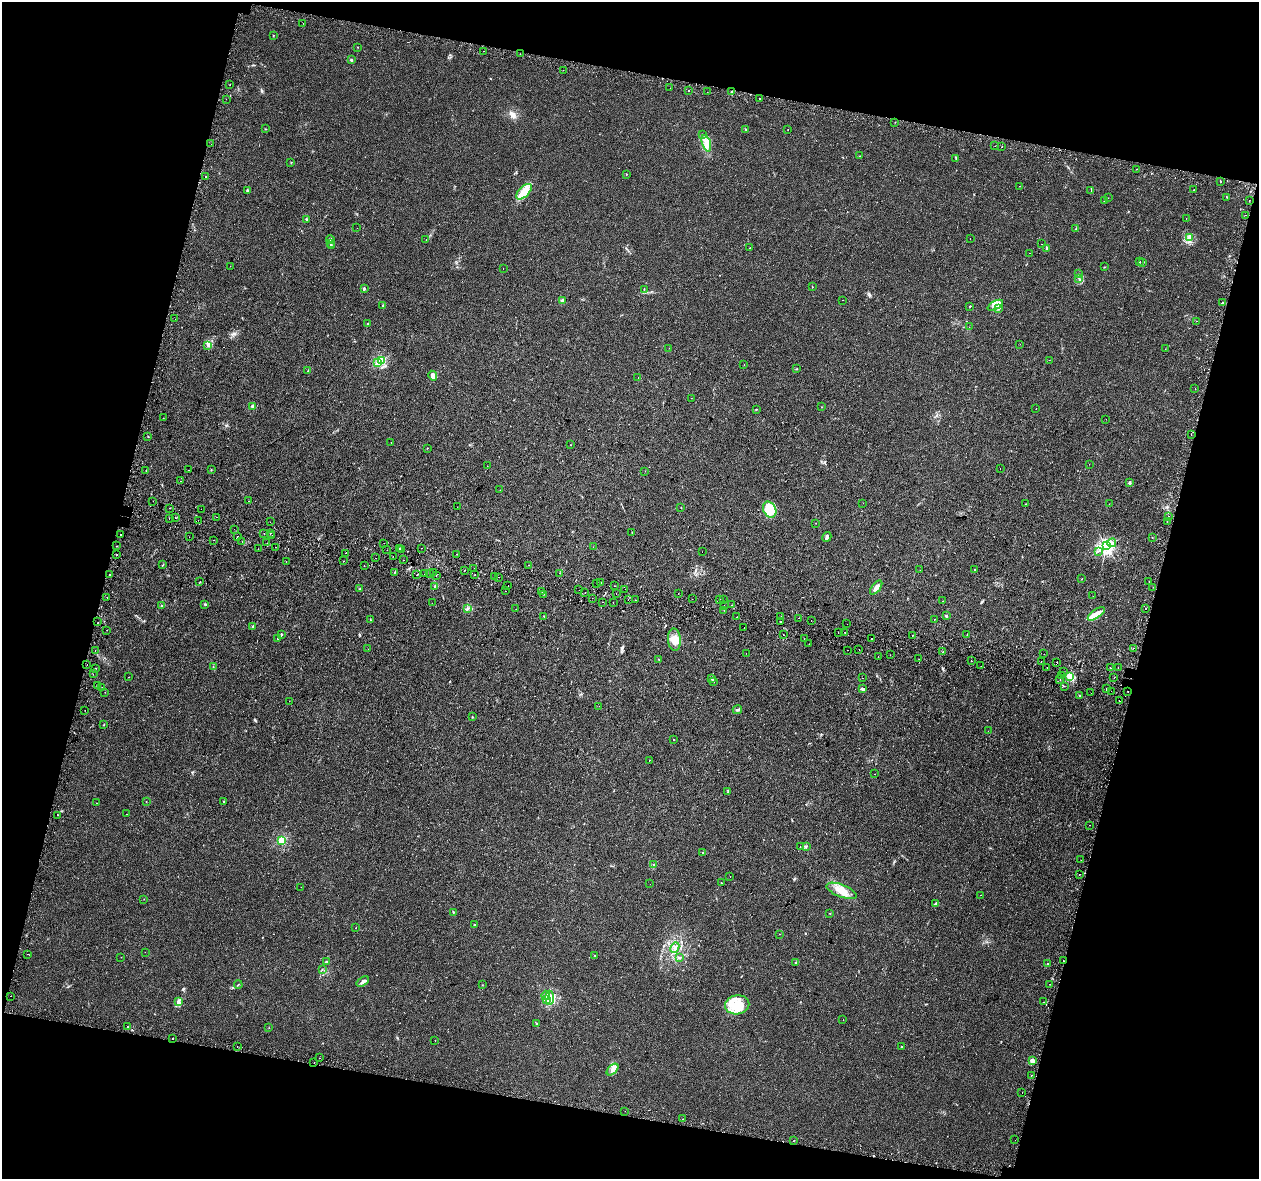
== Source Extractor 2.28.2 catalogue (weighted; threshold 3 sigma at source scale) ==
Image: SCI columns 59-5085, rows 343-5049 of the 5135 x 5332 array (HDU 1 of 3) = the unmasked area's bounding box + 8 px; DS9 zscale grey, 4 x 4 block average (1 PNG px = mean of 4 x 4 image px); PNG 1261 x 1181 px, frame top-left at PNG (2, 2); each listed source drawn as its Kron ellipse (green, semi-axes under 4 px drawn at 4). Shown black and unused: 29% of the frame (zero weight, under 2 of 3 exposures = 4% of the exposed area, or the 3 px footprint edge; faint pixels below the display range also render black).
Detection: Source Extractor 2.28.2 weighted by HDU 2 'WHT'. Background 0.0306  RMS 0.0051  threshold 0.0229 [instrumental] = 3 sigma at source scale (4.5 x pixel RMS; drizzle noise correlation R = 1.50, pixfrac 1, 0.0396/0.0396 arcsec/px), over >= 5 px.
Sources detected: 432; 44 cosmic-ray / hot-pixel residue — neither listed nor drawn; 8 coinciding with a brighter row at this scale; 15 inside a brighter listed object's ellipse — not listed separately; the other 365 listed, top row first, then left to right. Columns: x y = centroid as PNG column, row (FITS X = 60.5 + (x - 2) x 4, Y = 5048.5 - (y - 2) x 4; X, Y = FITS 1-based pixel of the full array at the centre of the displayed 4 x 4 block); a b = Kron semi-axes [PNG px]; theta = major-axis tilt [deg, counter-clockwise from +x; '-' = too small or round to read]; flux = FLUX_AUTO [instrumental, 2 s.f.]
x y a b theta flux
303 23 2 2 - 0.81
273 35 2 2 - 0.98
357 47 2 2 - 1.1
484 51 2 2 - 2.4
520 54 2 2 - 0.77
351 60 2 2 - 12
563 70 2 2 - 1.1
230 85 2 2 - 1.3
670 88 2 2 - 1.2
689 91 2 2 - 3.1
707 92 2 2 - 0.71
732 92 3 2 - 2.8
759 98 2 2 - 7.2
226 99 2 2 - 0.6
895 122 2 2 - 1.5
266 129 2 2 - 0.87
745 129 2 2 - 0.93
788 130 2 2 - 0.74
702 135 2 2 - 1.1
706 143 8 3 -72 14
211 144 2 2 - 1.6
995 146 2 2 - 0.93
1002 147 2 2 - 1.3
860 156 2 2 - 0.94
956 158 2 2 - 1.3
291 162 2 2 - 0.75
1136 169 2 2 - 0.5
626 174 2 2 - 3.8
206 177 2 2 - 3.6
1220 181 2 2 - 3.9
1019 186 2 2 - 1.1
247 190 3 2 - 3.8
1194 190 2 2 - 0.88
1091 191 2 2 - 0.79
524 192 10 5 45 25
1227 197 3 2 - 1.4
1108 198 2 2 - 0.51
1249 200 2 2 - 1.6
1105 201 3 2 - 1.9
1245 215 2 2 - 0.88
1186 218 2 2 - 1.7
306 219 2 2 - 3.5
357 228 2 2 - 0.32
1076 229 2 2 - 1.1
970 238 2 2 - 0.69
1189 238 4 3 - 7.7
330 239 4 2 - 2.7
426 240 2 2 - 1.5
331 243 3 2 - 4
1041 244 2 2 - 1.2
332 246 2 2 - 1.4
750 248 2 2 - 0.68
1047 248 4 2 - 2.4
1029 253 2 2 - 1.2
1140 262 2 2 - 2.4
1143 263 2 2 - 0.99
230 266 2 2 - 1.6
1104 267 2 2 - 1.1
503 268 2 2 - 2
1078 274 2 2 - 0.71
1079 279 2 2 - 1.6
812 287 2 2 - 0.92
364 288 3 2 - 3.3
644 289 2 2 - 2.4
843 300 2 2 - 0.48
562 301 3 2 - 4.2
1222 303 2 2 - 1
383 305 2 2 - 2.1
995 305 8 4 27 15
970 306 2 2 - 1.7
999 308 4 2 - 4.1
175 319 2 2 - 3.8
1197 321 2 2 - 0.44
367 324 3 2 - 2.3
969 327 2 2 - 0.62
1020 344 2 2 - 0.44
208 345 3 2 - 2.5
669 348 2 2 - 0.73
1165 349 2 2 - 0.64
381 360 2 2 - 300
1049 360 2 2 - 0.66
378 363 2 2 - 40
744 365 2 2 - 4.5
797 369 2 2 - 1.6
308 370 3 2 - 1.7
433 376 5 4 - 16
638 377 2 2 - 2.5
1195 389 2 2 - 2.4
691 398 2 2 - 1.3
252 406 2 2 - 27
821 407 2 2 - 0.76
756 409 2 2 - 1.2
1036 409 2 2 - 1.5
163 418 2 2 - 0.79
1106 419 2 2 - 0.36
1191 435 2 2 - 4.5
148 437 2 2 - 0.87
391 443 2 2 - 1.7
571 445 2 2 - 0.83
427 448 2 2 - 0.82
1089 464 2 2 - 0.57
487 466 2 2 - 0.74
1000 469 2 2 - 6.8
189 470 2 2 - 1
211 470 2 2 - 1.2
146 471 2 2 - 1.5
645 471 2 2 - 0.82
181 481 2 2 - 0.51
1129 483 2 2 - 16
500 490 2 2 - 3
153 501 2 2 - 0.64
249 501 2 2 - 0.97
863 503 2 2 - 0.61
1026 504 2 2 - 0.81
1109 504 2 2 - 0.55
457 507 2 2 - 0.37
681 507 2 2 - 0.61
169 508 2 2 - 0.72
201 509 2 2 - 2.7
770 510 8 6 -62 30
1168 516 2 2 - 3.2
217 517 2 2 - 7.7
169 518 2 2 - 1.7
175 518 2 2 - 3.2
198 520 2 2 - 2.4
270 522 2 2 - 1
1167 522 2 2 - 0.53
816 523 2 2 - 1.8
234 529 2 2 - 2
632 532 2 2 - 0.8
264 533 2 2 - 2.1
270 533 2 2 - 7.4
120 534 2 2 - 4.2
237 536 2 2 - 2.9
272 536 2 2 - 0.74
189 537 2 2 - 4.3
827 537 5 2 - 5.9
1152 538 2 2 - 0.86
214 540 2 2 - 0.66
242 541 2 2 - 1.9
267 543 2 2 - 1.7
384 543 2 2 - 0.67
1112 543 4 2 - 5.1
117 546 2 2 - 1
1106 546 2 2 - 990
275 547 2 2 - 3.1
593 547 2 2 - 4.4
400 548 2 2 - 3.6
421 548 2 2 - 1.2
258 549 2 2 - 1.9
387 550 2 2 - 0.86
401 550 2 2 - 0.83
1098 551 2 2 - 1.3
702 552 2 2 - 0.39
346 553 2 2 - 22
456 554 2 2 - 0.95
117 555 2 2 - 12
393 556 2 2 - 0.71
376 558 2 2 - 4.4
403 560 2 2 - 1.1
286 561 2 2 - 2.7
343 561 2 2 - 4
163 565 2 2 - 1.5
528 565 2 2 - 2.4
364 566 2 2 - 0.7
474 568 2 2 - 0.94
464 570 2 2 - 9.1
920 570 2 2 - 0.7
974 570 2 2 - 1.7
395 572 2 2 - 1.6
433 572 2 2 - 21
429 573 2 2 - 2.1
559 573 2 2 - 0.99
110 574 2 2 - 2.7
425 574 2 2 - 0.65
417 575 2 2 - 4.9
475 575 2 2 - 3.9
436 576 2 2 - 1.5
495 576 2 2 - 1.5
499 577 2 2 - 0.88
1082 579 2 2 - 0.7
1149 581 2 2 - 1.7
200 582 2 2 - 1
597 583 2 2 - 5.9
600 583 2 2 - 2.5
435 586 3 2 - 3.2
508 586 2 2 - 1.1
614 586 2 2 - 0.84
1153 587 2 2 - 0.6
876 588 8 3 52 12
360 589 2 2 - 1.2
625 589 2 2 - 2.4
579 590 2 2 - 1
506 591 2 2 - 0.75
542 591 2 2 - 2.2
585 593 2 2 - 1.8
616 593 2 2 - 1.3
678 593 2 2 - 0.79
544 594 2 2 - 0.67
1093 596 2 2 - 1.9
107 597 2 2 - 8.7
592 598 2 2 - 0.82
628 599 2 2 - 2.8
692 599 2 2 - 6.6
635 600 2 2 - 1.7
720 600 2 2 - 1.4
723 600 2 2 - 3
943 601 2 2 - 0.71
602 602 2 2 - 1.8
613 602 2 2 - 1
432 603 2 2 - 0.64
205 605 2 2 - 1.2
724 605 2 2 - 0.42
732 605 2 2 - 3.2
162 606 3 2 - 3.3
468 608 3 2 - 2.5
516 609 2 2 - 0.67
1146 609 2 2 - 5.5
724 610 2 2 - 0.48
1096 614 10 4 35 27
544 616 2 2 - 0.88
781 616 2 2 - 1.7
946 616 2 2 - 16
737 617 2 2 - 1.3
799 618 2 2 - 1.4
370 619 2 2 - 1.2
934 619 2 2 - 2.9
811 621 2 2 - 2.5
98 622 2 2 - 0.89
780 622 2 2 - 5
847 624 2 2 - 1.3
252 627 4 2 - 3.6
744 627 2 2 - 0.96
107 630 2 2 - 1
838 632 2 2 - 13
845 632 2 2 - 5.3
281 634 3 2 - 2.8
967 634 2 2 - 1.7
783 635 2 2 - 0.88
912 635 2 2 - 6.6
278 638 2 2 - 5.7
871 638 2 2 - 3.5
804 639 2 2 - 1.3
674 640 11 6 -85 28
809 644 2 2 - 2.3
1133 648 2 2 - 4.9
368 649 2 2 - 0.55
859 649 2 2 - 2.1
95 650 2 2 - 4
848 650 2 2 - 2.3
943 652 2 2 - 5.7
746 653 2 2 - 1.1
1044 654 2 2 - 2.3
890 655 2 2 - 2.1
878 657 2 2 - 0.76
659 659 2 2 - 1
919 659 2 2 - 0.53
971 661 2 2 - 1.2
1041 662 2 2 - 0.7
1057 662 2 2 - 1.6
87 665 2 2 - 2.4
981 666 2 2 - 3
213 667 2 2 - 1.1
1047 667 2 2 - 2.4
1110 667 2 2 - 1.5
95 668 2 2 - 0.75
1118 668 2 2 - 1.6
1063 671 2 2 - 0.58
93 674 2 2 - 4
1062 675 2 2 - 16
129 677 2 2 - 1.9
1070 677 2 2 - 3.5
862 678 2 2 - 1.2
1114 678 2 2 - 0.81
712 679 3 2 - 2.1
1060 679 2 2 - 0.54
713 681 2 2 - 1.1
97 685 2 2 - 1.9
1064 686 2 2 - 1.7
102 687 2 2 - 0.71
863 689 3 2 - 5.9
1106 689 2 2 - 7.8
1111 691 2 2 - 1.3
1128 691 2 2 - 3.5
105 692 2 2 - 0.7
1091 693 2 2 - 2.9
1080 696 2 2 - 1.1
289 701 2 2 - 0.36
1119 701 2 2 - 1.5
599 706 2 2 - 0.5
85 710 2 2 - 0.55
737 710 5 2 - 3.2
472 717 2 2 - 1.1
104 725 2 2 - 1.4
988 731 2 2 - 0.61
674 740 2 2 - 1.9
649 760 2 2 - 0.98
875 774 2 2 - 3.1
728 792 4 2 - 2.9
146 801 2 2 - 1.1
223 801 2 2 - 1.7
97 803 2 2 - 0.55
127 814 2 2 - 1.7
58 815 2 2 - 8.2
1090 825 2 2 - 12
282 840 2 2 - 240
800 846 2 2 - 4.3
806 846 3 2 - 2.8
702 852 2 2 - 0.71
1081 860 2 2 - 0.94
653 865 2 2 - 0.79
1080 874 2 2 - 1.3
730 876 2 2 - 3.1
721 883 2 2 - 0.85
650 884 2 2 - 0.99
301 887 2 2 - 0.67
842 891 16 6 -22 38
981 895 2 2 - 0.51
144 899 2 2 - 0.87
935 904 4 2 - 3.6
453 912 2 2 - 2.2
830 913 2 2 - 1.5
474 925 2 2 - 3.3
356 928 2 2 - 1.1
779 934 2 2 - 0.77
675 948 5 3 - 7
145 952 2 2 - 1.3
27 954 2 2 - 3.1
595 956 2 2 - 1.3
121 957 2 2 - 0.57
679 958 3 2 - 2.9
1063 960 2 2 - 3.8
327 962 2 2 - 1.7
795 962 2 2 - 5.5
1048 964 2 2 - 1.1
322 969 2 2 - 1.1
363 982 7 4 35 8.9
1050 984 2 2 - 0.88
238 985 4 2 - 1.7
482 985 2 2 - 0.75
546 995 4 2 - 4.9
11 996 2 2 - 1.1
549 998 7 3 88 12
546 1000 4 2 - 4.9
179 1002 4 3 - 5.4
1044 1002 2 2 - 1.9
737 1005 12 9 11 59
843 1020 2 2 - 0.95
536 1024 2 2 - 0.97
128 1026 2 2 - 3
269 1028 2 2 - 0.61
173 1038 2 2 - 1.9
435 1040 2 2 - 0.82
237 1046 2 2 - 2.5
901 1047 2 2 - 1.5
319 1058 2 2 - 4.1
1032 1061 2 2 - 56
314 1062 2 2 - 2.8
612 1070 7 4 45 13
1031 1075 2 2 - 0.85
1022 1092 2 2 - 0.45
625 1111 2 2 - 0.85
683 1119 2 2 - 0.67
1015 1140 2 2 - 0.82
794 1141 2 2 - 0.64
Overlapping masked pixels (flux is a lower limit): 1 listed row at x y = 1063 960
Diffuse or blended objects may show on this block-average render without a row.